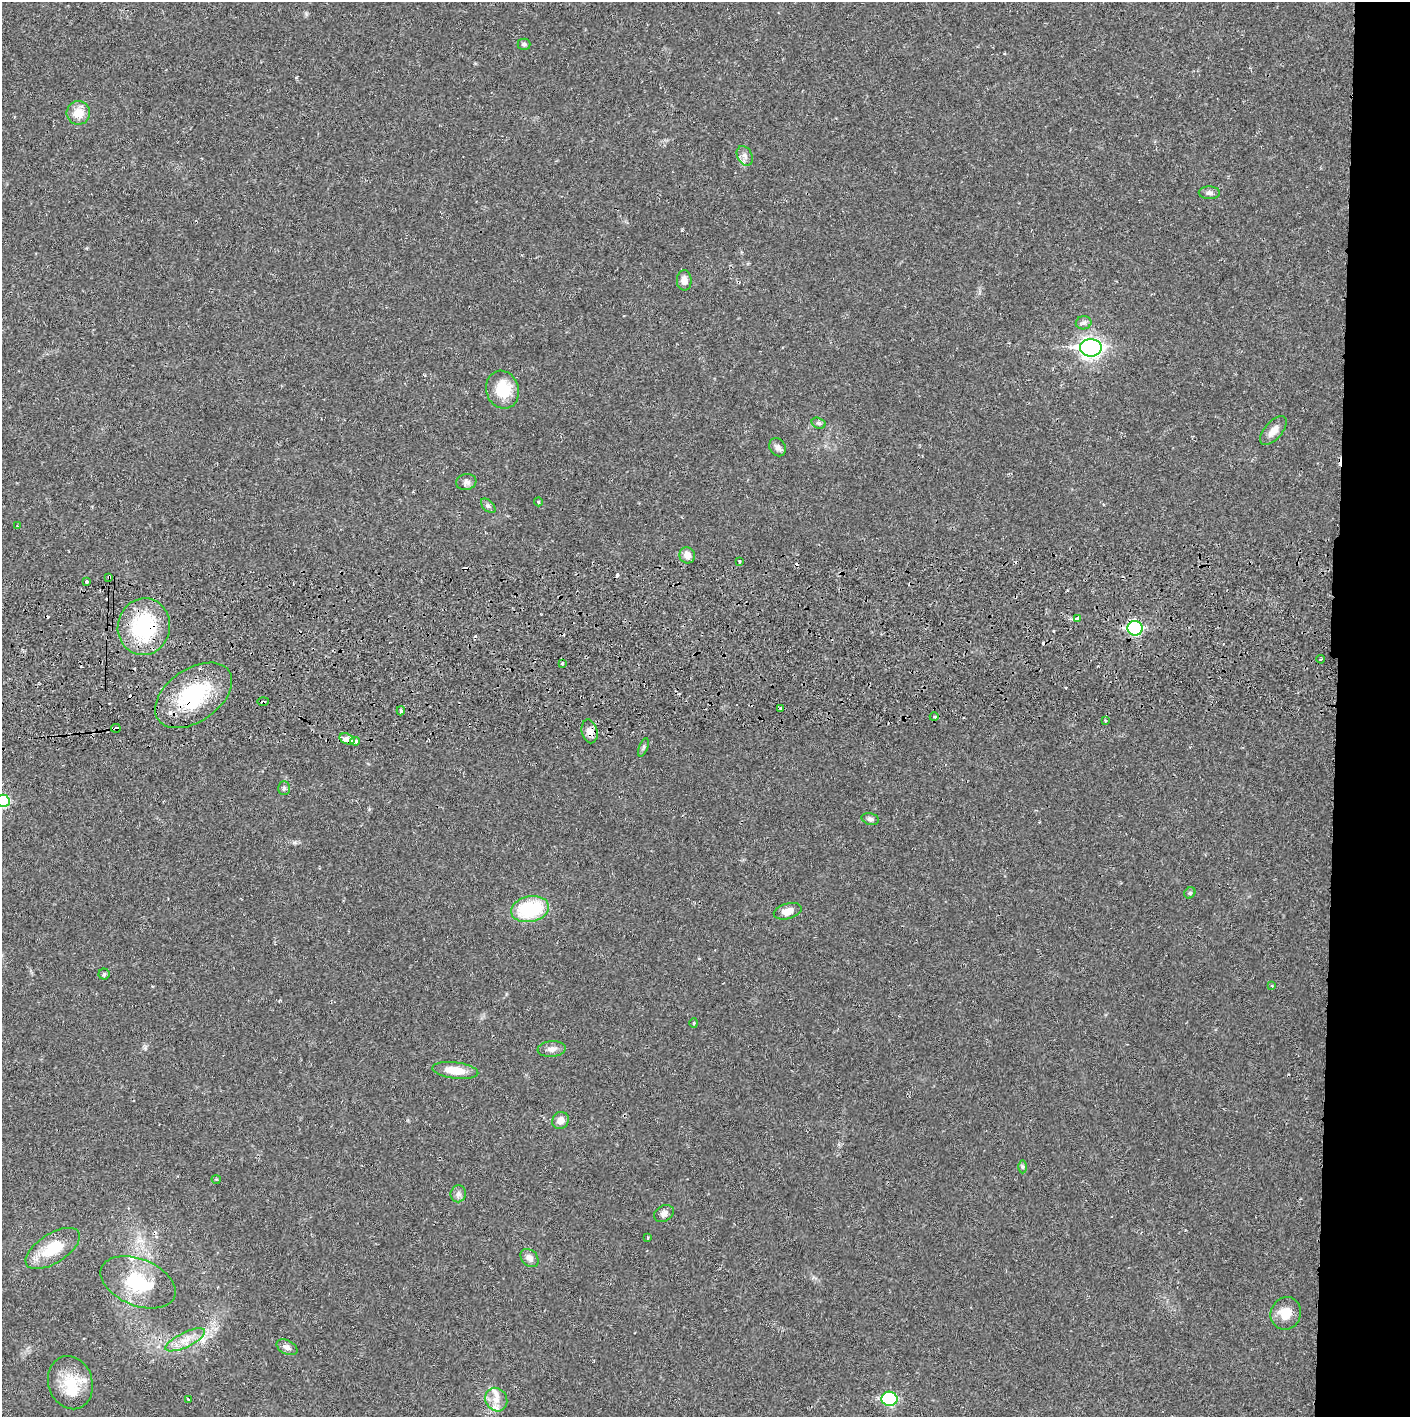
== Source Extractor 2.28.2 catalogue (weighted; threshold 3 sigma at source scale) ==
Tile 6 of 3 x 3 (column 3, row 2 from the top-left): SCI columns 2821-4228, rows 1471-2885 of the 4235 x 4358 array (HDU 1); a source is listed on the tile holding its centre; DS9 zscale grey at full resolution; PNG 1412 x 1419 px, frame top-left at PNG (2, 2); each listed source drawn as its Kron ellipse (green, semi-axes under 4 px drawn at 4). Shown black and unused: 5% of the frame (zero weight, under 2 of 3 exposures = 3% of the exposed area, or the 3 px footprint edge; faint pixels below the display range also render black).
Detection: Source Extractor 2.28.2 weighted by HDU 2 'WHT'; one run over the whole footprint, this tile lists its part. Background 0.0215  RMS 0.0035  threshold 0.0157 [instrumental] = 3 sigma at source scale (4.5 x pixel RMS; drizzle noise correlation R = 1.50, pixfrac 1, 0.05/0.05 arcsec/px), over >= 5 px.
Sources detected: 75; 12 cosmic-ray / hot-pixel residue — neither listed nor drawn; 1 inside a brighter listed object's ellipse — not listed separately; the other 62 listed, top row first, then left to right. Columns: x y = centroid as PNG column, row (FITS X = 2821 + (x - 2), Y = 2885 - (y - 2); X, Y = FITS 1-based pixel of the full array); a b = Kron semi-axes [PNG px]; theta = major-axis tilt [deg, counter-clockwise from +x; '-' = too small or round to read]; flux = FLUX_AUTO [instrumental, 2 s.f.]
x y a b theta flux
524 44 6 5 - 0.7
78 113 12 11 - 4.7
745 156 10 7 -63 1.5
1209 193 11 6 -1 1.1
684 280 10 7 -89 2.1
1084 323 8 6 12 1.1
1091 348 11 9 0 150
502 390 19 16 -71 10
818 423 7 5 -18 0.79
1273 431 17 8 49 2.8
777 447 9 7 -57 1.3
466 482 10 8 10 1.4
538 502 4 3 - 0.43
488 506 9 5 -44 0.88
17 526 2 2 - 0.34
687 555 8 7 - 2.5
739 561 3 2 - 0.32
109 577 3 3 - 2.4
86 581 3 3 - 0.93
1077 619 3 3 - 2
144 627 28 26 79 28
1135 628 7 7 - 38
1321 659 4 3 - 0.33
563 663 3 3 - 1.1
194 695 43 26 35 28
263 702 5 2 - 0.54
781 708 4 3 - 2.9
401 711 4 3 - 0.8
934 717 4 3 - 0.39
1105 720 3 2 - 0.36
116 728 5 3 - 2
590 731 12 8 -77 2.2
347 739 8 5 -19 3.1
355 741 5 3 - 3.2
643 747 10 3 69 0.59
284 788 7 6 - 0.73
3 801 7 6 - 23
870 819 9 5 -14 0.98
1190 893 6 5 - 0.63
530 909 19 12 10 23
788 911 14 7 16 3.1
104 974 5 5 - 0.54
1272 986 3 3 - 0.36
694 1023 4 4 - 0.43
552 1049 14 8 6 2
455 1071 23 8 -7 6.5
560 1120 9 8 - 2.4
1022 1167 6 4 -90 0.57
216 1179 5 3 - 0.32
458 1194 8 7 - 1.2
664 1213 10 7 32 1.6
648 1238 3 2 - 0.39
53 1248 31 14 32 12
530 1258 10 7 -48 1.8
138 1282 39 23 -22 19
1286 1313 16 15 - 5.5
185 1340 21 7 26 4.2
287 1347 11 6 -27 1.5
70 1383 27 22 -73 11
188 1399 3 2 - 0.3
889 1399 8 7 - 28
496 1400 12 10 -60 3.8
Overlapping masked pixels (flux is a lower limit): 6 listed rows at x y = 109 577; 144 627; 1135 628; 194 695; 263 702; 116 728
Isophote crosses this tile's border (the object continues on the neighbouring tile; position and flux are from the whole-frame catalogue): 1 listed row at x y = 3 801